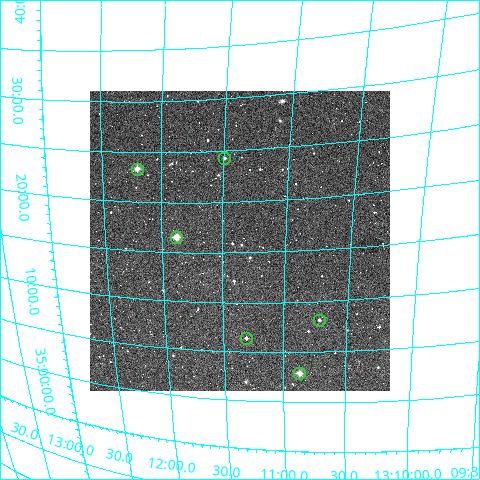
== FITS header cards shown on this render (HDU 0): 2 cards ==
NAXIS1  =                  300
NAXIS2  =                  300

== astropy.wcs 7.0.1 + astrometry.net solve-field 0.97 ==
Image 300 x 300 px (HDU 0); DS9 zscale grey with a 90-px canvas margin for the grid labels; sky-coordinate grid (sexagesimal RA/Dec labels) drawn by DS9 from the SOLVED WCS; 6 Tycho-2 reference stars matched to detected sources circled (green)
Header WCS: RA---TAN/DEC--TAN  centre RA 13:11:22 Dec +35:16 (197.84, +35.27 deg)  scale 6 arcsec/px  FOV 30.0' x 30.0'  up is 0 deg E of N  parity normal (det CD < 0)
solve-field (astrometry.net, Tycho-2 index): VERIFIED the header's WCS against the Tycho-2 star catalogue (verified at 2 index scales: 6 matches each, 0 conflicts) and refined it, rather than solving blind
Solved WCS: RA---TAN-SIP/DEC--TAN-SIP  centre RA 13:11:21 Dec +35:16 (197.84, +35.27 deg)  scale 5.95 arcsec/px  FOV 29.8' x 29.8'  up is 0 deg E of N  parity normal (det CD < 0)
The solver's refit moves the header's centre by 7.4 arcsec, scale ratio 0.9921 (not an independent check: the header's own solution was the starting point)
Tycho-2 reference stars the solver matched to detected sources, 6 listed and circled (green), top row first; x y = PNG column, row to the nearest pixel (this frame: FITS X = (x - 90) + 1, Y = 300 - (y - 91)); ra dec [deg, ICRS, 3 dp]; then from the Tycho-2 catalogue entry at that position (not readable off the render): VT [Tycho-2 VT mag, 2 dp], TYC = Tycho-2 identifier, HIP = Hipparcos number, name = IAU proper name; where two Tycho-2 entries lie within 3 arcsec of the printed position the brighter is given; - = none
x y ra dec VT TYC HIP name
224 158 197.873 +35.405 12.25 2534-288-1 - -
137 169 198.051 +35.388 10.36 2541-428-1 - -
176 237 197.970 +35.275 9.47 2534-1713-1 64392 -
319 320 197.678 +35.136 11.44 2534-1702-1 - -
246 338 197.828 +35.106 11.49 2534-944-1 - -
299 373 197.718 +35.048 10.02 2534-735-1 - -